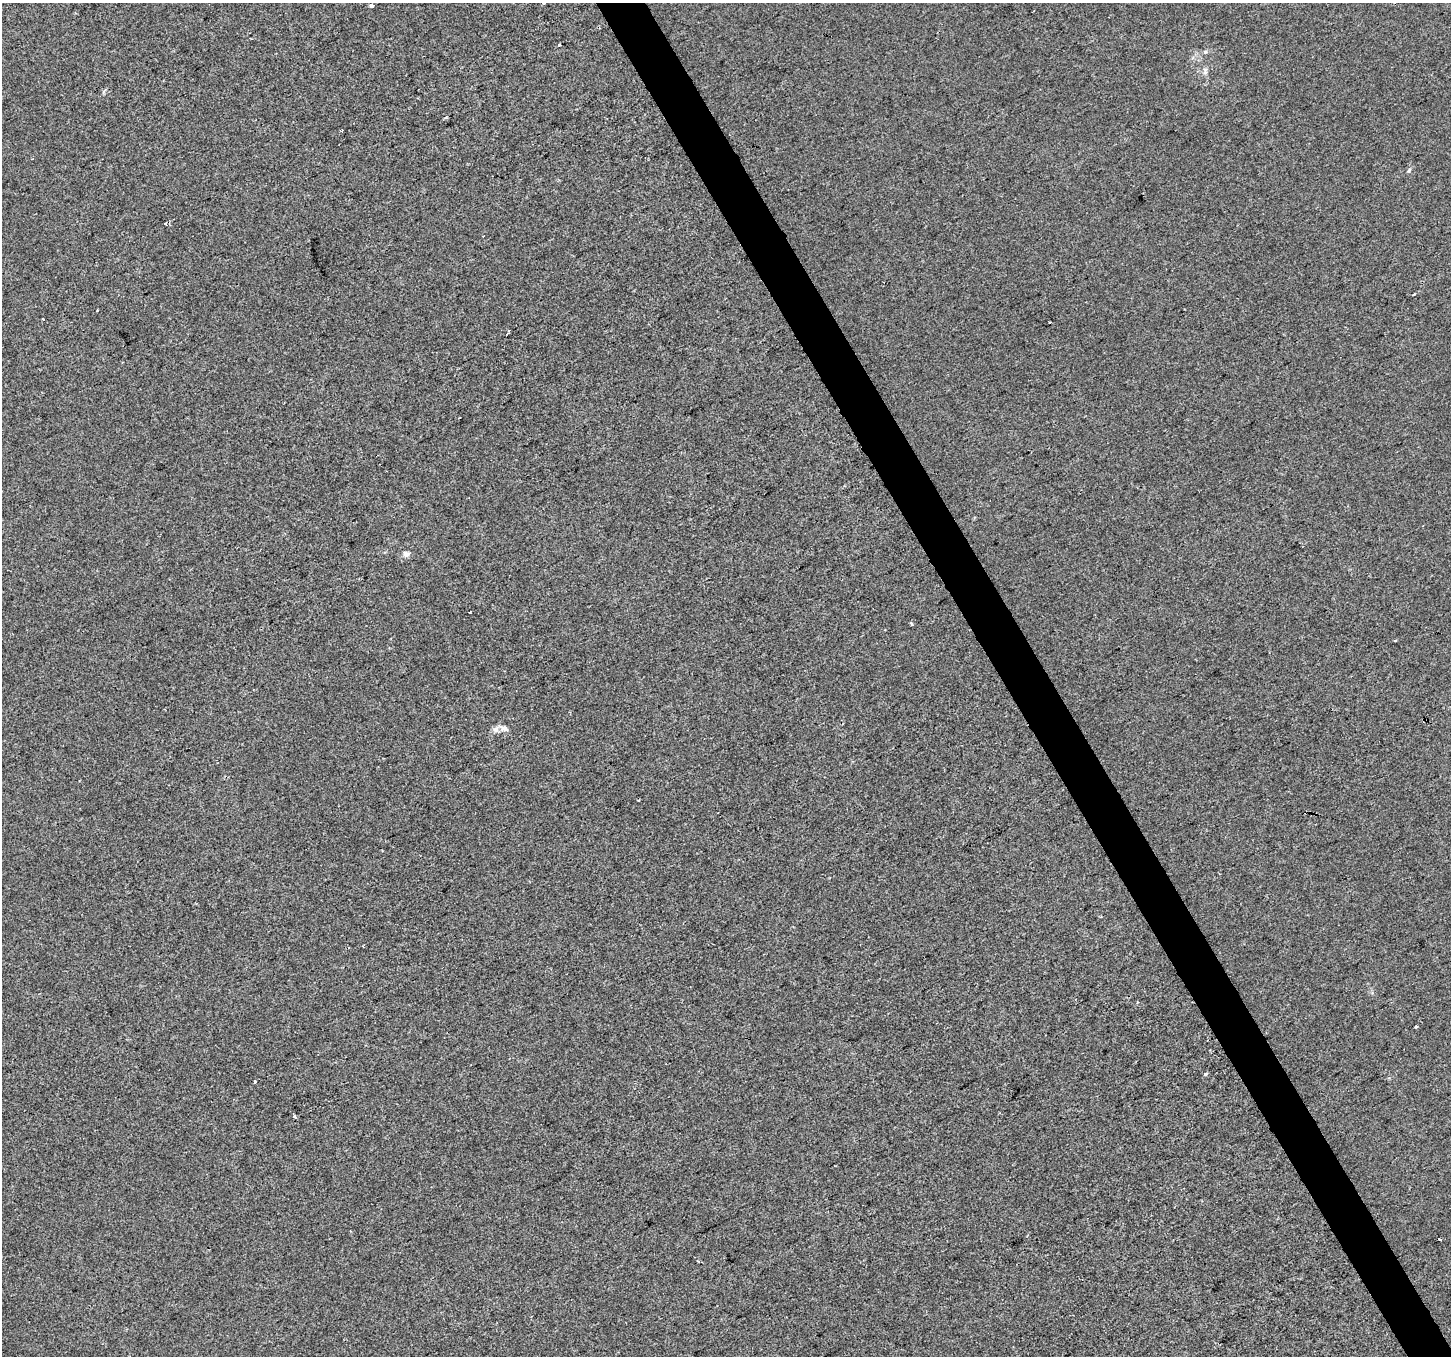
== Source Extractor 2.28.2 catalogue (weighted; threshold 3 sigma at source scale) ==
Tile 6 of 4 x 4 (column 2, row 2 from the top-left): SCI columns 1452-2900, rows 2875-4228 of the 5799 x 5687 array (HDU 1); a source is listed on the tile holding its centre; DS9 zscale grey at full resolution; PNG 1453 x 1358 px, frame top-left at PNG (2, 3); no overlay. Shown black and unused: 3% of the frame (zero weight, under 2 of 3 exposures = <1% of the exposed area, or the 3 px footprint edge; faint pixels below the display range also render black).
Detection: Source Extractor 2.28.2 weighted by HDU 2 'WHT'; one run over the whole footprint, this tile lists its part. Background 0.00151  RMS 0.0057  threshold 0.0255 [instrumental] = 3 sigma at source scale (4.5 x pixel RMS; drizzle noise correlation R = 1.50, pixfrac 1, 0.0396/0.0396 arcsec/px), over >= 5 px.
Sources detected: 24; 4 cosmic-ray / hot-pixel residue — not listed; the other 20 listed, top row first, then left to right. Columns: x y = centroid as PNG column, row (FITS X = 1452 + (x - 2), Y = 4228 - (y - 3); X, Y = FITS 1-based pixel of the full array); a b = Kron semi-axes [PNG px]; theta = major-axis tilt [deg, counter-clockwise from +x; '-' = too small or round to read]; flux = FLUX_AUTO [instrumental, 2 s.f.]
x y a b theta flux
371 6 4 3 - 4.2
559 45 3 3 - 2
1205 52 6 4 42 0.9
1205 72 7 4 0 1.1
446 117 4 4 - 0.59
1409 170 6 4 48 0.93
165 223 3 3 - 1.2
1414 294 3 2 - 0.58
97 310 3 2 - 0.56
43 319 3 3 - 2
507 334 4 2 - 0.55
406 554 7 6 - 2.3
470 612 3 2 - 0.7
911 624 3 3 - 0.96
504 728 14 8 -16 3.5
1416 1026 3 3 - 1.3
1206 1074 6 3 42 1.2
255 1082 3 3 - 1.1
294 1116 4 3 - 2.6
1440 1240 4 3 - 3.5
Overlapping masked pixels (flux is a lower limit): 1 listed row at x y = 1440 1240